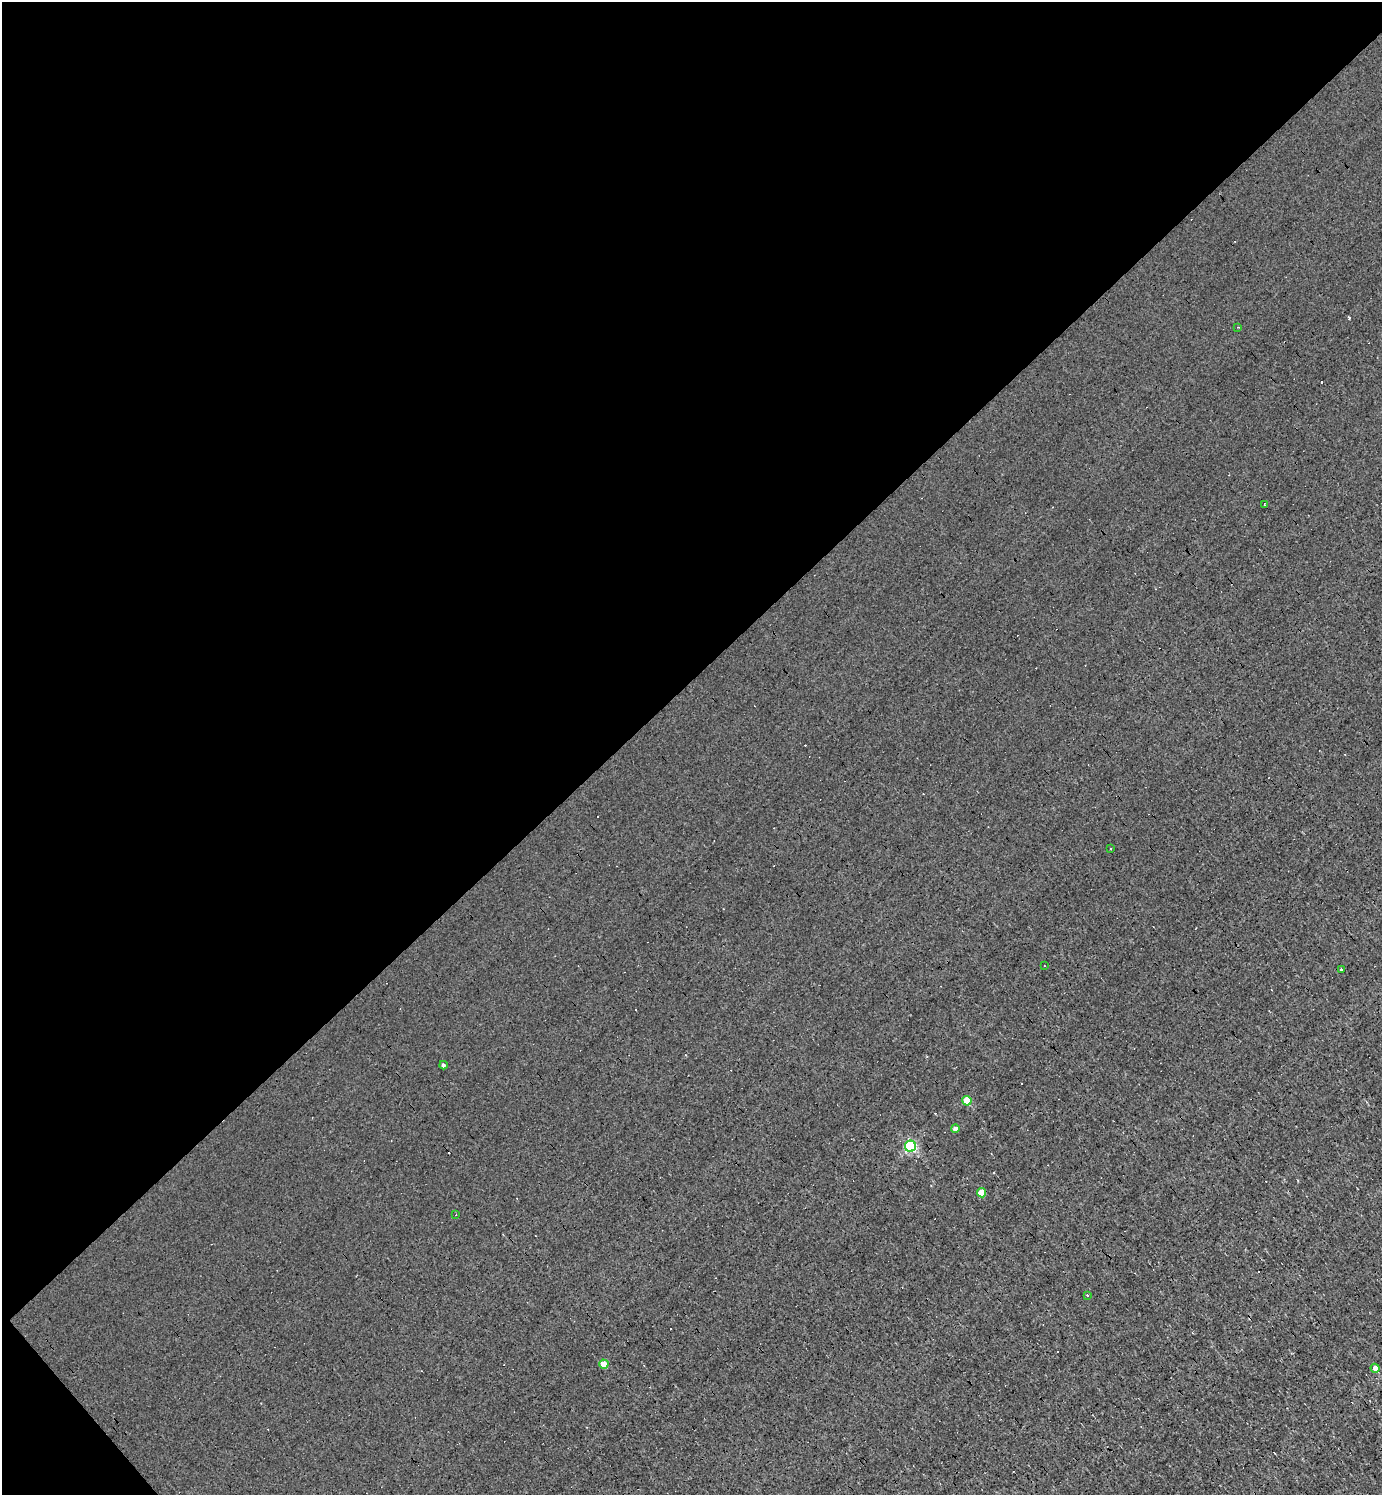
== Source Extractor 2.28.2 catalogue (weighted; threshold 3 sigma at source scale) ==
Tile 5 of 4 x 4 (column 1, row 2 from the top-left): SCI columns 153-1532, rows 2985-4477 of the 5968 x 5969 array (HDU 1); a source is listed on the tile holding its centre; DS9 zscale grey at full resolution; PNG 1384 x 1497 px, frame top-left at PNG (2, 2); each listed source drawn as its Kron ellipse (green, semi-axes under 4 px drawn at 4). Shown black and unused: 46% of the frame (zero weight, under 3 of 4 exposures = <1% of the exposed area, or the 3 px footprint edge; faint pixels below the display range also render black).
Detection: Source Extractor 2.28.2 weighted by HDU 2 'WHT'; one run over the whole footprint, this tile lists its part. Background 0.00165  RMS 0.04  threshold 0.178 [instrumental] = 3 sigma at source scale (4.5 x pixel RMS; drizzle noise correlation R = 1.50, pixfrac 1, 0.05/0.05 arcsec/px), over >= 5 px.
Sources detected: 28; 14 cosmic-ray / hot-pixel residue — neither listed nor drawn; the other 14 listed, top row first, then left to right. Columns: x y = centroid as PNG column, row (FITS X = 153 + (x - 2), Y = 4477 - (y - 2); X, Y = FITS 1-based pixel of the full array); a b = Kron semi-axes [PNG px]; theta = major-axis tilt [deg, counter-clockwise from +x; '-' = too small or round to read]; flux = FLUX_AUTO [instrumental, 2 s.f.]
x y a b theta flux
1238 327 4 3 - 3.5
1265 504 3 3 - 4.8
1110 849 3 2 - 4.9
1044 966 3 2 - 3.2
1341 969 3 3 - 18
443 1065 4 4 - 8.5
967 1101 5 4 - 110
955 1129 4 4 - 26
910 1146 5 5 - 580
981 1193 4 4 - 89
456 1215 3 2 - 3.9
1087 1295 3 3 - 3.6
604 1364 4 4 - 70
1375 1368 4 4 - 68